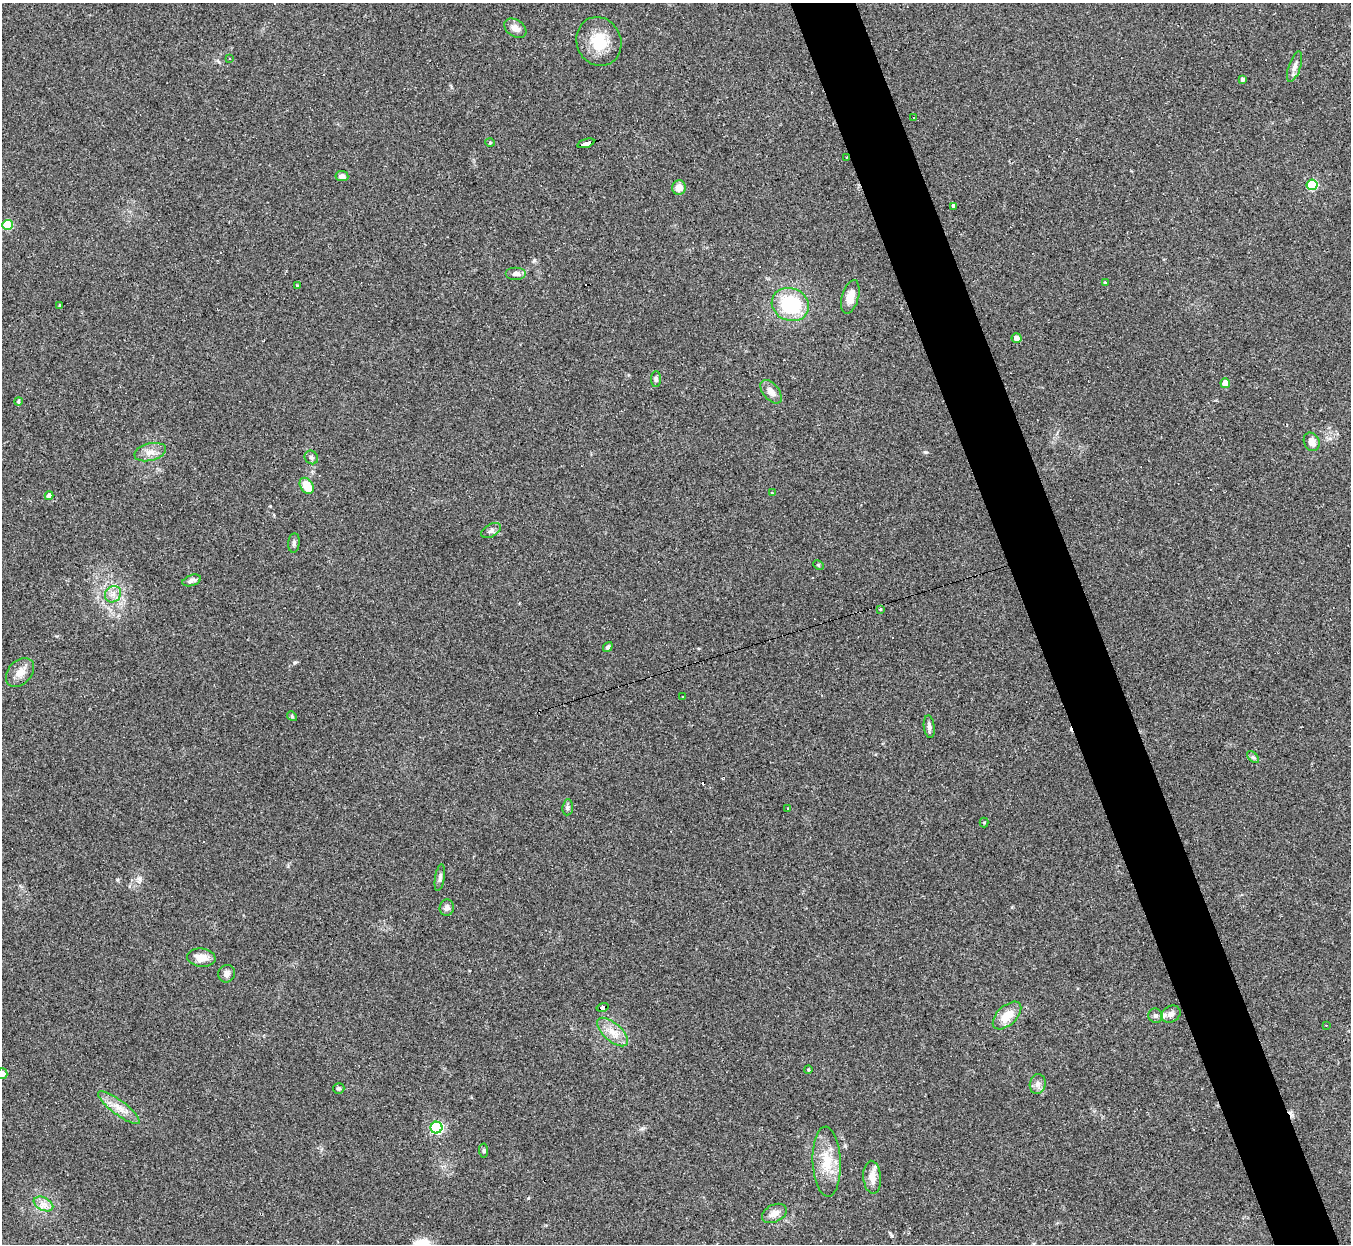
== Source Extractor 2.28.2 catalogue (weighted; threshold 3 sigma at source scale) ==
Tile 6 of 4 x 4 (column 2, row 2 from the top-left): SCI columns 1350-2698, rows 2754-3995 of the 5397 x 5383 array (HDU 1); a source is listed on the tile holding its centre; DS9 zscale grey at full resolution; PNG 1353 x 1246 px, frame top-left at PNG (2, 3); each listed source drawn as its Kron ellipse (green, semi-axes under 4 px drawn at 4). Shown black and unused: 5% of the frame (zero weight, under 2 of 3 exposures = <1% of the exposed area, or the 3 px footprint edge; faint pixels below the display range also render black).
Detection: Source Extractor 2.28.2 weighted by HDU 2 'WHT'; one run over the whole footprint, this tile lists its part. Background 0.0637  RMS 0.0069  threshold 0.0311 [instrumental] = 3 sigma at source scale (4.5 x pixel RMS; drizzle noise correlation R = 1.50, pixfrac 1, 0.05/0.05 arcsec/px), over >= 5 px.
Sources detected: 77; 9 cosmic-ray / hot-pixel residue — neither listed nor drawn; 1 inside a brighter listed object's ellipse — not listed separately; the other 67 listed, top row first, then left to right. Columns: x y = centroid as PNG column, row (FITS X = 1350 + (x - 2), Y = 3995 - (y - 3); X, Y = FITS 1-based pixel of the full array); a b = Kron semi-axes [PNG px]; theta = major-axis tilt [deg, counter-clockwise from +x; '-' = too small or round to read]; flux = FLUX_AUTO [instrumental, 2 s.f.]
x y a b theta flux
515 28 12 8 -34 4.6
599 42 25 22 -66 20
229 59 3 3 - 0.66
1295 67 16 6 71 3.6
1243 79 4 3 - 1.5
914 117 3 3 - 4.1
490 143 5 3 - 0.63
586 143 9 3 17 93
847 157 3 2 - 0.65
342 176 6 5 - 3
1312 185 5 5 - 43
679 188 7 7 - 6.5
954 206 4 3 - 12
7 225 5 5 - 33
516 274 10 6 0 2.9
1105 282 4 4 - 0.98
297 285 3 3 - 1.2
850 297 17 8 74 8.1
790 304 19 16 -23 41
60 305 3 3 - 1.7
1016 338 5 5 - 4.3
656 379 8 5 -90 1.6
1225 383 5 4 - 9.2
771 392 14 8 -51 5.1
18 402 4 4 - 1
1312 442 9 7 -63 5.1
150 452 16 8 14 5.8
311 457 7 6 - 1.8
307 486 9 6 -53 12
772 493 4 4 - 0.64
49 496 4 4 - 3
491 530 11 6 28 2.2
294 543 10 5 83 1.7
818 565 5 4 - 0.95
192 580 9 5 19 2.1
113 594 9 7 48 3.8
880 609 4 3 - 0.55
608 647 5 4 - 1.3
20 672 17 11 48 6.3
682 696 3 2 - 0.51
292 716 5 4 - 0.83
929 727 11 5 -84 2.5
1253 757 7 4 -44 1.2
568 807 8 5 84 1.7
788 808 3 2 - 0.97
984 822 5 4 - 0.81
440 878 13 5 80 2
447 908 8 7 - 2.7
201 958 14 9 -5 7.7
227 974 9 8 - 2.8
602 1007 6 4 15 85
1171 1014 10 8 28 3
1007 1015 17 9 44 11
1155 1016 7 7 - 2.2
1326 1025 2 2 - 0.37
613 1032 19 9 -42 8.1
808 1069 4 3 - 0.59
2 1074 5 5 - 4.5
1038 1084 10 8 80 3.2
339 1088 6 5 - 1.2
119 1108 25 7 -37 8.1
437 1128 6 6 - 89
484 1151 7 4 -85 1
827 1162 35 14 -87 19
872 1177 16 9 -86 7
43 1204 10 6 -26 4.1
774 1213 13 8 27 4.8
Overlapping masked pixels (flux is a lower limit): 3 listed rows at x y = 586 143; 847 157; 602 1007
Isophote crosses this tile's border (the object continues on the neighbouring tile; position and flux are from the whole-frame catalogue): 1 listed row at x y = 2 1074
Unlisted compact peaks at least as high as the median listed source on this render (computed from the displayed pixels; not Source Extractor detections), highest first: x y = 925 452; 892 1236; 295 662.